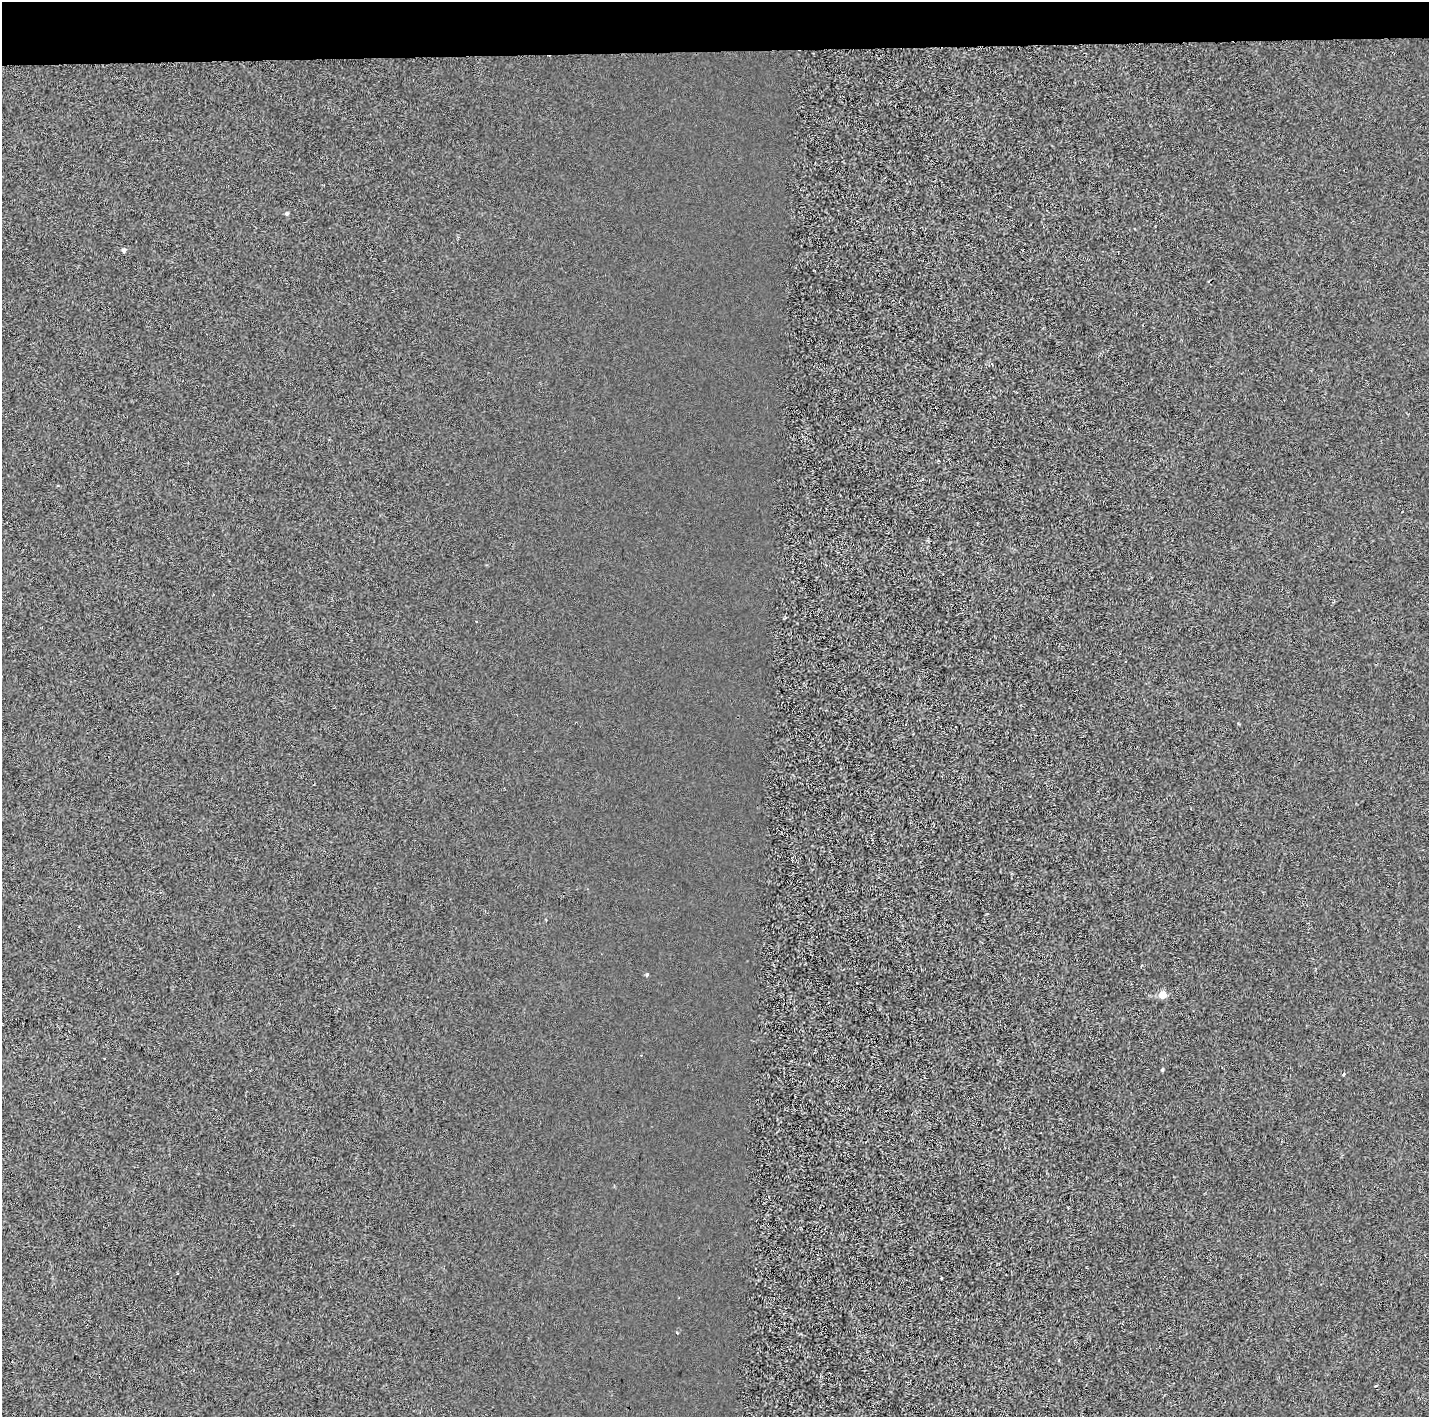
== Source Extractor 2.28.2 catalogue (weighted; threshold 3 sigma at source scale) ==
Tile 2 of 3 x 3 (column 2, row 1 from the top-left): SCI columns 1440-2866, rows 2982-4396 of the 4296 x 4548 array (HDU 1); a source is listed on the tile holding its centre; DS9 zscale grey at full resolution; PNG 1431 x 1419 px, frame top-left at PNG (2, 2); no overlay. Shown black and unused: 4% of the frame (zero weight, under 2 of 3 exposures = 1% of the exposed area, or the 3 px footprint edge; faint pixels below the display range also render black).
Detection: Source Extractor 2.28.2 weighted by HDU 2 'WHT'; one run over the whole footprint, this tile lists its part. Background 4.30e-04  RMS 0.0048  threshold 0.0216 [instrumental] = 3 sigma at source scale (4.5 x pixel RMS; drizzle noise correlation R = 1.50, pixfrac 1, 0.0396/0.0396 arcsec/px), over >= 5 px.
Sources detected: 13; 4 cosmic-ray / hot-pixel residue — not listed; the other 9 listed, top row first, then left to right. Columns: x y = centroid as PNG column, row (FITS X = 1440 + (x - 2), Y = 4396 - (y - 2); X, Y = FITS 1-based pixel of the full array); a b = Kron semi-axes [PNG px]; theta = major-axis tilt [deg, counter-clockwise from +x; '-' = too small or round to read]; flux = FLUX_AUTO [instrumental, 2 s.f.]
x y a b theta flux
287 213 5 4 - 0.79
123 250 5 5 - 1.1
1125 662 3 2 - 0.51
647 975 4 3 - 1
1162 995 6 6 - 6
1162 1069 4 3 - 0.99
1344 1075 3 3 - 2.4
677 1333 4 3 - 0.36
1375 1386 3 2 - 0.39